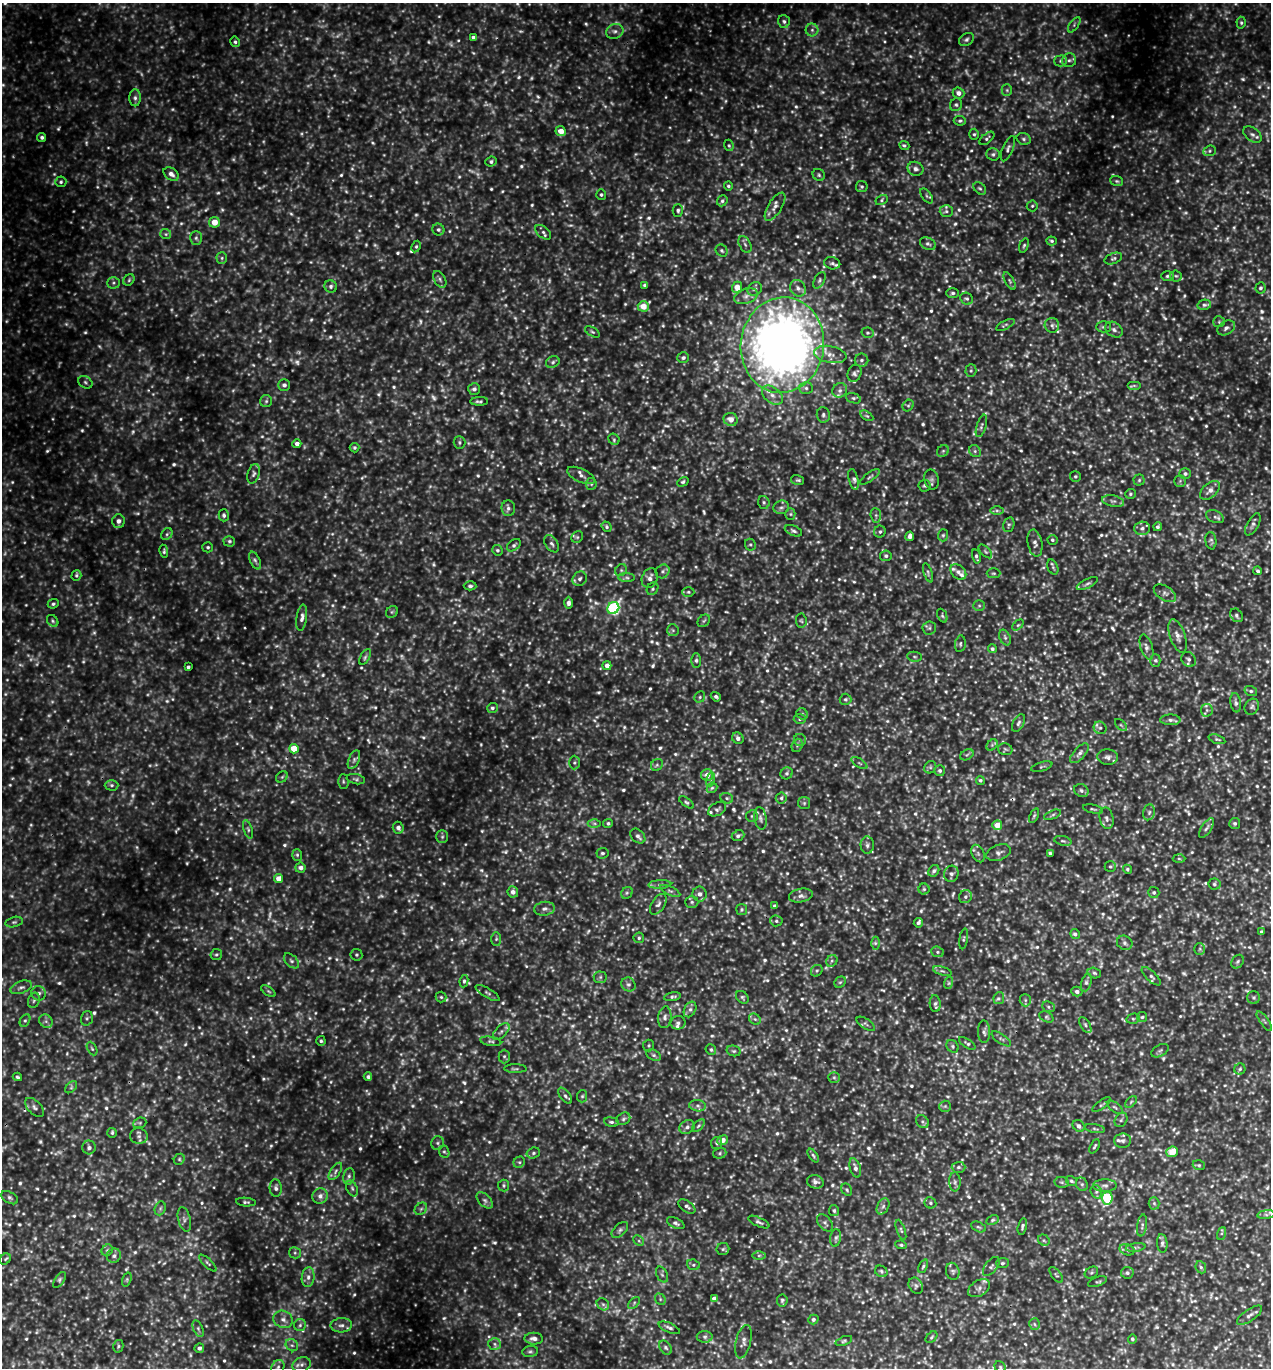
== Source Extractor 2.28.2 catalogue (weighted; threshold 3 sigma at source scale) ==
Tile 11 of 4 x 4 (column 3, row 3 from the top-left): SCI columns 2835-4103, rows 1396-2761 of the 5510 x 5499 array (HDU 1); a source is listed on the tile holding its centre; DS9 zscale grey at full resolution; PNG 1273 x 1370 px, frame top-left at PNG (2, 3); each listed source drawn as its Kron ellipse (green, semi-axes under 4 px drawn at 4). Shown black and unused: <1% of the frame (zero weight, under 3 of 5 exposures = <1% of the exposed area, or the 3 px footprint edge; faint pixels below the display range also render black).
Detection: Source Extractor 2.28.2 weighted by HDU 2 'WHT'; one run over the whole footprint, this tile lists its part. Background 0.362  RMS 0.072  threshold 0.325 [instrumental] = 3 sigma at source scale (4.5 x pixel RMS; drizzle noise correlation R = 1.50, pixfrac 1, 0.05/0.05 arcsec/px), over >= 5 px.
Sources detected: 1488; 192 too faint to see at this stretch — neither listed nor drawn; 25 inside a brighter listed object's ellipse — not listed separately; of the other 1271, all 500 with FLUX_AUTO >= 12.6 (the completeness limit of this list) listed and drawn (771 fainter detections not listed), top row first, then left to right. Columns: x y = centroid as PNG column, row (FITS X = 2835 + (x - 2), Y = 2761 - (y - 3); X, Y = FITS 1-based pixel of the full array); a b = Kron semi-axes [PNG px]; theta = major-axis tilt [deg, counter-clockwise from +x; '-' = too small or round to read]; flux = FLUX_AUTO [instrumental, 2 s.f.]
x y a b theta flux
784 21 6 5 - 18
1241 23 6 4 -86 13
1074 25 9 4 55 19
812 30 6 6 - 20
615 31 9 7 22 31
473 37 4 3 - 15
966 40 8 6 34 19
235 42 5 4 - 14
1069 60 7 6 - 23
1060 61 6 5 - 16
1007 90 5 5 - 14
958 93 6 5 - 40
135 98 8 6 -89 24
956 105 6 6 - 17
960 121 6 5 - 14
561 131 5 5 - 69
974 134 5 5 - 13
1252 134 10 6 -37 26
42 137 5 4 - 18
987 138 9 4 40 15
1024 139 7 5 -16 18
729 145 6 4 -68 14
904 145 5 4 - 13
1008 149 13 5 67 24
1210 151 6 5 - 15
993 154 7 6 - 18
491 161 6 5 - 16
915 169 8 7 - 32
171 174 8 5 -36 38
819 175 6 5 - 14
1117 181 6 5 - 13
61 182 5 5 - 14
728 186 4 4 - 13
862 187 6 5 - 15
980 188 7 5 -45 14
601 195 5 5 - 14
927 196 8 4 -52 15
882 200 6 4 30 13
722 201 6 5 - 17
1032 206 5 5 - 13
775 207 16 7 57 46
678 210 6 5 - 17
946 211 6 5 - 18
214 222 5 5 - 94
438 230 6 5 - 19
543 232 9 5 -40 23
166 234 5 5 - 14
196 238 7 5 90 18
1052 241 5 4 - 14
745 244 9 5 -62 20
928 244 8 6 -25 22
1024 245 7 4 71 14
416 247 6 4 63 13
722 251 6 5 - 15
222 258 6 5 - 14
1113 258 9 5 21 17
832 263 8 6 -13 21
1167 276 6 5 - 16
1176 276 5 5 - 13
440 279 9 5 -60 23
129 280 6 5 - 13
820 280 9 5 63 17
1010 281 10 4 -61 15
113 283 6 5 - 17
645 285 4 4 - 23
331 286 6 6 - 19
737 287 6 5 - 110
798 288 9 7 -52 32
1260 288 5 5 - 18
755 289 7 6 - 20
953 293 6 5 - 17
746 296 12 7 19 43
967 299 6 5 - 17
1204 305 7 5 12 19
643 306 5 5 - 98
1219 322 5 5 - 13
1005 325 10 4 26 15
1052 325 7 7 - 27
1103 327 7 5 -1 16
1226 328 9 6 32 29
1114 330 9 7 -34 28
592 332 8 4 -32 13
867 333 6 5 - 13
782 345 48 41 81 7300
830 354 16 8 -11 70
683 358 6 5 - 20
861 360 7 6 - 20
553 362 7 5 25 18
971 371 6 5 - 14
855 373 9 6 68 22
85 382 7 6 - 16
284 385 6 6 - 25
1134 385 7 4 0 14
806 388 7 6 - 22
474 389 6 6 - 27
840 390 7 6 - 26
772 395 12 7 -38 56
853 398 8 5 -18 16
266 401 6 6 - 17
479 401 9 3 1 17
908 406 6 5 - 13
823 415 8 6 -82 21
867 416 7 4 -30 14
731 419 7 6 - 69
981 426 11 5 73 20
614 439 6 5 - 14
459 442 6 6 - 15
297 444 4 4 - 36
355 448 5 5 - 13
943 451 6 5 - 13
975 451 6 5 - 16
254 474 10 5 74 21
1185 474 6 5 - 21
581 475 15 6 -25 32
1075 476 5 5 - 14
870 477 11 4 37 18
853 479 10 5 -77 24
932 479 10 7 -78 27
798 480 7 4 -14 13
1139 480 5 5 - 13
1180 481 6 5 - 13
683 482 6 4 30 13
591 484 6 5 - 14
924 486 6 6 - 14
1210 490 12 7 42 46
1130 494 5 5 - 14
1113 501 11 5 -13 27
764 502 6 5 - 15
781 507 8 6 15 24
508 508 8 6 -87 27
997 510 6 4 -1 15
790 514 5 5 - 13
224 515 6 5 - 18
876 515 7 5 -84 17
1215 517 9 6 -23 24
118 521 7 6 - 33
1253 524 12 5 61 27
1009 525 7 5 74 15
607 527 5 4 - 14
1158 527 4 3 - 18
1142 528 8 7 - 28
793 531 9 5 -22 20
880 532 6 6 - 17
167 534 6 5 - 15
943 535 6 5 - 13
910 536 5 4 - 34
577 537 6 5 - 14
1052 540 5 5 - 15
229 541 6 5 - 15
1211 541 9 5 -81 17
1035 543 14 7 -78 36
552 544 9 6 -56 22
514 545 8 5 38 17
750 545 6 5 - 14
208 547 5 5 - 14
497 550 5 5 - 15
164 551 7 3 -81 13
985 551 8 4 -45 15
886 556 6 5 - 19
976 556 7 3 -76 17
255 561 9 5 -65 21
1053 567 8 5 -67 14
621 570 6 5 - 14
663 571 7 6 - 19
1258 571 4 4 - 16
958 572 9 6 -43 29
928 573 10 4 -71 15
994 573 7 5 0 13
76 575 5 5 - 14
627 578 8 4 -1 15
650 578 10 8 70 40
580 579 8 6 46 26
1087 584 11 4 26 19
470 586 6 4 -1 17
653 589 7 5 55 14
688 592 6 5 - 13
1165 593 12 7 -33 36
568 603 6 4 90 27
53 604 5 4 - 14
979 606 6 5 - 14
613 608 6 5 - 1100
392 612 6 5 - 13
1236 615 7 5 -50 18
942 616 7 4 -67 14
302 618 13 5 82 33
53 621 6 5 - 13
704 621 7 5 44 14
801 621 7 5 -84 14
1018 625 6 4 44 13
929 628 7 6 - 18
673 630 6 5 - 15
1178 636 17 7 -71 51
1005 638 8 5 -64 21
960 644 8 5 81 15
1146 647 13 6 -72 30
992 649 4 4 - 17
365 657 9 4 60 16
915 657 7 5 -7 13
1189 659 8 6 -48 24
696 660 7 5 -89 17
1155 660 6 5 - 16
607 666 4 4 - 43
188 667 4 3 - 15
1251 691 6 5 - 19
700 697 6 5 - 14
716 697 5 4 - 19
845 699 6 5 - 16
1236 703 10 5 -82 20
1252 707 8 6 54 20
492 708 5 5 - 18
1207 710 6 6 - 16
802 714 6 5 - 14
800 719 6 5 - 13
1170 720 10 5 0 25
1018 723 9 5 63 23
1121 725 7 4 -44 14
1100 728 7 6 - 20
738 738 6 5 - 28
1217 739 8 4 -17 13
800 740 6 6 - 15
797 745 7 5 69 13
992 745 6 5 - 14
294 749 5 4 - 170
1005 749 7 6 - 13
1080 753 12 5 48 35
967 755 7 5 31 16
1108 757 10 7 -3 31
354 760 10 5 66 23
574 763 7 5 89 15
859 763 9 3 -34 14
657 765 6 5 - 16
930 767 6 5 - 16
1042 767 11 4 17 15
940 771 5 5 - 19
787 773 6 5 - 18
707 775 6 6 - 58
282 777 6 5 - 13
356 779 9 5 -11 16
710 779 7 4 73 15
980 780 4 4 - 14
343 781 7 5 -89 13
112 785 7 5 -1 18
712 788 6 4 43 14
1081 790 7 6 - 24
727 798 6 5 - 15
781 798 5 5 - 17
686 802 8 4 -36 14
804 803 6 6 - 14
717 809 10 6 31 21
1093 809 10 3 -12 13
1149 812 8 6 74 20
1052 815 9 3 23 13
752 816 6 6 - 15
1034 816 8 4 65 13
760 818 11 6 -80 26
1106 818 11 7 -78 30
594 823 6 4 0 14
608 823 5 4 - 15
1235 823 5 5 - 16
997 825 5 5 - 100
398 828 6 5 - 32
1206 828 11 5 56 21
248 829 9 4 -72 15
638 836 8 6 -44 26
738 836 6 5 - 20
442 837 6 5 - 16
1063 841 9 4 -12 16
867 845 8 6 -87 24
602 853 6 5 - 16
978 853 9 6 -64 21
999 853 12 7 21 31
1050 853 4 3 - 16
297 855 6 5 - 14
1179 858 6 4 -2 13
1110 867 6 5 - 13
300 868 5 5 - 31
1127 869 5 4 - 13
934 871 6 5 - 19
951 874 8 7 - 29
278 879 4 4 - 73
660 884 11 4 3 22
1214 884 6 5 - 16
924 889 5 5 - 14
670 891 11 4 -24 17
513 892 5 5 - 36
627 893 6 5 - 14
1154 893 5 5 - 17
700 894 7 7 - 32
801 896 12 6 10 35
965 897 7 6 - 24
692 902 6 5 - 16
658 904 12 6 56 28
774 906 4 4 - 14
545 909 10 7 8 31
742 909 5 5 - 13
776 921 6 5 - 15
14 922 9 5 14 15
918 923 5 4 - 18
1261 932 4 4 - 14
1075 934 5 4 - 18
639 938 5 5 - 15
496 939 7 5 -86 13
964 939 10 4 81 13
875 943 6 4 90 15
1125 943 8 7 - 24
1200 949 6 5 - 13
937 952 6 5 - 15
216 955 6 5 - 14
356 955 6 6 - 13
291 961 9 5 -45 21
832 961 6 5 - 15
1238 962 7 5 54 16
817 971 6 5 - 14
942 971 9 4 -17 15
1094 973 7 5 -18 17
1151 976 12 5 -44 20
600 977 6 6 - 16
464 981 6 4 81 14
840 982 6 5 - 13
948 983 6 4 70 13
1086 983 9 5 73 19
628 984 7 6 - 21
21 987 11 6 20 29
268 991 8 4 -35 13
1077 992 5 5 - 23
39 993 7 7 - 26
488 993 13 4 -31 18
441 997 5 5 - 13
673 997 8 4 9 17
742 997 7 5 -45 15
999 998 6 5 - 17
1254 998 6 6 - 17
34 1000 8 5 71 18
1025 1000 6 5 - 15
935 1004 8 5 -86 21
1048 1007 6 5 - 16
690 1009 8 5 63 24
665 1017 11 6 83 31
1046 1017 7 5 -27 14
1142 1017 5 5 - 13
87 1018 7 5 75 16
755 1019 6 5 - 14
1133 1019 7 5 14 14
25 1021 7 5 62 15
46 1021 7 6 - 22
1264 1021 11 4 -54 18
678 1023 7 6 - 23
866 1024 10 5 -34 18
1085 1025 9 4 -59 17
501 1032 10 5 45 27
984 1032 11 6 -89 24
1001 1039 11 4 -35 22
321 1041 5 4 - 13
491 1041 11 4 -9 18
967 1043 9 4 -33 15
649 1045 6 5 - 13
953 1046 7 5 -56 15
92 1049 7 4 -62 13
711 1050 5 5 - 15
734 1051 7 5 -13 15
1160 1051 9 5 31 17
654 1055 8 5 -27 19
504 1056 7 5 90 16
515 1069 11 3 -1 15
1240 1069 5 5 - 14
17 1077 4 4 - 13
368 1077 4 4 - 17
834 1077 6 5 - 13
71 1087 7 4 47 15
565 1096 9 5 -51 22
582 1096 6 5 - 13
1131 1102 7 4 46 13
1102 1105 11 3 37 15
698 1106 8 5 -7 23
945 1106 6 5 - 13
34 1107 12 6 -43 28
1115 1107 9 4 -37 18
623 1119 7 5 34 17
1121 1120 8 6 60 18
611 1122 7 4 -7 17
922 1122 7 6 - 15
140 1123 7 5 20 13
698 1126 8 4 45 14
1079 1126 6 5 - 28
687 1127 8 6 38 26
1095 1129 10 3 -9 16
112 1133 5 5 - 13
139 1136 9 8 - 31
723 1140 5 5 - 54
1123 1141 8 7 - 23
438 1143 7 6 - 19
717 1143 6 5 - 16
1095 1146 8 3 63 13
89 1147 7 6 - 25
444 1152 6 5 - 13
1172 1152 6 5 - 120
533 1153 7 5 17 16
720 1153 7 5 17 13
813 1155 8 4 -54 15
179 1159 6 5 - 13
519 1162 6 5 - 14
1199 1165 6 4 -20 13
958 1167 7 5 1 18
855 1168 10 5 -74 31
335 1171 10 5 56 23
349 1176 8 5 80 23
1071 1181 6 4 -33 14
815 1182 8 6 -19 31
955 1182 9 6 -88 21
1062 1182 7 5 -7 16
1082 1184 7 5 -68 19
504 1185 6 5 - 14
1105 1185 11 6 0 29
276 1188 9 6 -86 24
352 1188 8 5 -63 20
847 1190 6 5 - 13
1096 1192 7 5 -71 18
320 1196 8 7 - 39
10 1198 9 5 -30 21
1107 1198 6 5 - 480
485 1200 10 6 -45 25
246 1202 10 4 -5 16
930 1203 6 5 - 14
1154 1203 6 5 - 15
687 1206 9 5 -36 24
883 1206 9 5 63 24
160 1208 7 5 70 14
421 1209 7 5 44 17
834 1211 5 5 - 14
1266 1215 9 4 8 22
184 1219 12 6 -77 24
992 1220 6 4 27 13
759 1222 11 4 -25 20
676 1223 9 5 -26 22
825 1223 10 6 -50 25
1142 1225 11 5 81 19
1022 1226 8 4 76 18
978 1227 8 4 -26 14
620 1230 10 5 42 22
901 1230 10 4 -71 16
1221 1233 7 4 71 14
836 1238 9 5 82 19
1044 1240 6 5 - 15
639 1241 6 4 -45 14
1162 1243 9 5 -84 22
901 1245 6 4 -9 13
1136 1247 10 3 9 14
723 1249 6 6 - 14
107 1250 6 5 - 14
1127 1250 7 5 -20 17
295 1253 6 5 - 16
759 1255 6 4 1 14
114 1256 7 6 - 25
5 1259 6 5 - 13
208 1263 11 4 -43 16
1002 1263 6 5 - 15
693 1265 6 5 - 15
923 1266 7 4 65 14
991 1266 11 6 51 23
1201 1267 6 5 - 15
881 1271 6 5 - 14
953 1271 9 7 -76 20
1091 1272 7 5 34 13
1127 1273 6 6 - 20
662 1275 8 5 -62 18
1056 1275 9 4 -51 14
308 1277 10 6 83 35
60 1280 9 4 55 16
127 1280 7 4 72 13
1097 1282 10 4 20 14
916 1286 8 6 -59 24
979 1288 12 7 32 32
660 1299 6 5 - 15
714 1299 4 4 - 35
782 1300 6 5 - 15
634 1303 7 4 47 14
603 1304 7 5 -43 18
1249 1315 15 6 35 30
283 1319 10 8 -26 43
813 1319 5 5 - 20
1034 1324 6 5 - 14
300 1325 6 6 - 18
341 1325 11 7 3 35
669 1328 11 4 -24 25
198 1329 9 4 -66 17
705 1337 8 6 1 19
931 1337 7 4 43 13
534 1339 9 6 -1 36
1132 1339 4 4 - 13
844 1341 9 4 19 14
743 1342 17 7 76 36
495 1344 6 6 - 19
292 1345 7 5 -41 21
118 1346 6 5 - 13
199 1348 5 4 - 21
665 1348 8 5 -51 19
530 1351 8 5 6 16
302 1365 9 7 24 36
278 1367 7 6 - 19
1000 1367 6 5 - 13
Overlapping masked pixels (flux is a lower limit): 1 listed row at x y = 782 345
Unlisted compact peaks at least as high as the median listed source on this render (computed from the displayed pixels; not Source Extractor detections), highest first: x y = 218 193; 226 1325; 1011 365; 540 463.